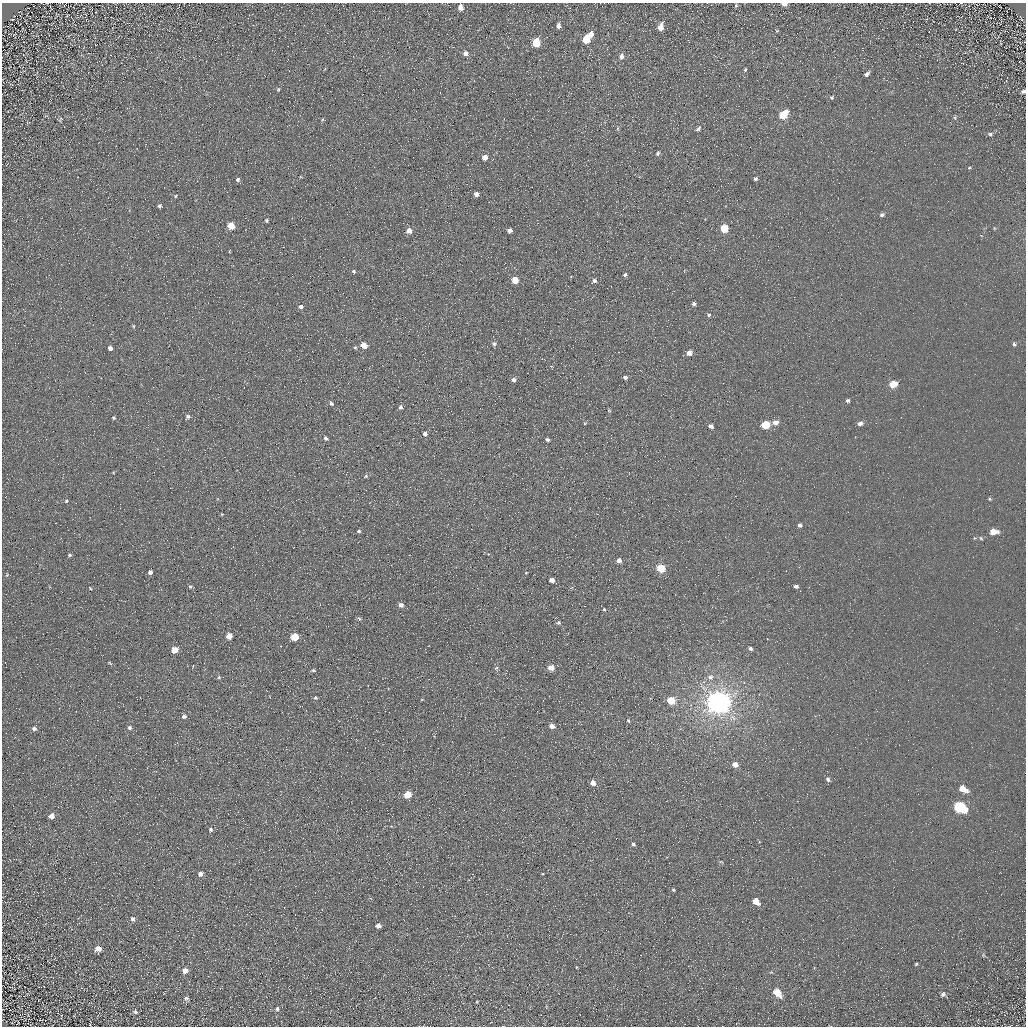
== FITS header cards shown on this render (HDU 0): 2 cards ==
NAXIS1  =                 1024 / Required FITS header
NAXIS2  =                 1024 / Required FITS header

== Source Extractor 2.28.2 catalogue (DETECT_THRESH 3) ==
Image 1024 x 1024 px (HDU 0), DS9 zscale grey, 1 PNG px = 1 image px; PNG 1028 x 1028 px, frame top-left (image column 1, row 1024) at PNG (2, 3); no overlay
Background 5.67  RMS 7.8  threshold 23.4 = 3 sigma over >= 5 px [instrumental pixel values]
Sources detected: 132; all 132 listed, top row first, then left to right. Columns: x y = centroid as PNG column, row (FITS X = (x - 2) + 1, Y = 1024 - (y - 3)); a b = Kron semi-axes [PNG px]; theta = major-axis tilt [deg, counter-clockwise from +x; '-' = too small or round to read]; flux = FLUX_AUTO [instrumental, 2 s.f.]
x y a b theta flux
784 4 5 4 - 2600
736 5 5 4 - 620
461 8 5 4 - 3300
407 11 2 2 - 560
558 26 5 4 - 1900
660 27 7 5 72 5300
591 35 5 5 - 3500
586 40 6 5 - 15000
536 43 6 5 - 20000
465 54 5 5 - 2100
621 57 6 5 - 2100
745 70 5 3 - 690
867 74 5 4 - 1900
278 89 4 3 - 650
1023 91 4 3 - 1000
832 97 5 5 - 820
783 115 7 5 48 16000
955 118 5 5 - 720
61 119 9 5 48 900
618 128 5 3 - 590
698 129 7 3 33 1600
990 134 6 5 - 1000
658 153 5 4 - 880
485 157 4 4 - 4800
969 168 4 3 - 420
755 179 4 4 - 1100
238 180 4 4 - 1100
476 194 4 4 - 2700
176 196 4 2 - 460
159 206 4 4 - 1000
882 215 5 4 - 1300
266 220 3 3 - 850
231 225 5 5 - 11000
724 229 5 5 - 17000
510 230 4 4 - 2900
409 231 5 5 - 4000
353 271 5 4 - 760
625 275 4 4 - 910
515 280 5 4 - 11000
594 281 4 4 - 1800
694 304 4 4 - 1200
300 307 5 4 - 1800
709 315 5 4 - 830
133 326 5 3 - 490
494 344 6 5 - 1100
1014 344 6 4 -62 1000
364 345 5 4 - 7600
355 347 4 4 - 640
110 348 4 4 - 1900
689 353 4 4 - 3600
625 377 4 3 - 1200
513 380 5 5 - 1600
893 384 6 4 17 10000
333 391 2 2 - 400
847 400 5 4 - 1300
331 404 5 4 - 1100
401 407 5 4 - 1300
609 411 5 3 - 430
188 416 5 5 - 1200
113 418 4 3 - 640
775 422 6 5 - 3300
860 423 6 5 - 2100
766 425 5 5 - 21000
711 426 5 4 - 1600
425 434 5 4 - 1600
326 438 5 4 - 1200
547 440 4 3 - 1100
366 476 5 4 - 610
990 499 5 4 - 610
66 501 5 4 - 740
222 514 4 3 - 450
799 525 5 5 - 1500
359 531 5 4 - 810
993 532 7 5 1 6500
974 538 5 3 - 430
981 538 5 4 - 670
70 555 5 4 - 720
619 560 4 4 - 2200
661 568 5 5 - 18000
150 572 4 4 - 1600
526 573 4 4 - 390
7 575 5 3 - 460
552 580 4 4 - 2700
796 586 5 4 - 1500
190 587 6 5 - 910
90 588 3 2 - 410
401 605 5 4 - 2500
604 609 4 3 - 500
359 618 6 4 -47 830
558 623 5 5 - 870
229 636 5 5 - 5400
295 637 5 5 - 15000
750 648 5 4 - 1400
174 650 5 4 - 7600
110 663 6 3 -44 510
496 668 6 5 - 880
551 668 5 5 - 5700
313 670 5 4 - 750
219 677 4 3 - 490
710 677 8 7 - 2000
315 698 5 4 - 840
671 701 5 5 - 12000
718 703 7 7 - 780000
184 716 5 5 - 1500
628 721 5 4 - 680
552 726 4 4 - 3600
34 728 5 5 - 1300
129 728 5 4 - 1200
735 764 5 4 - 3600
828 779 5 4 - 1300
593 783 4 4 - 4600
963 789 8 5 -28 7300
407 795 5 5 - 13000
960 807 9 6 -28 59000
52 816 5 5 - 3400
211 829 5 4 - 1000
633 844 4 4 - 940
721 862 5 3 - 540
200 874 5 4 - 2200
673 890 4 3 - 710
756 901 6 4 -45 7100
133 919 6 6 - 1200
378 926 4 4 - 2300
98 949 7 5 17 3600
916 964 4 3 - 570
185 971 5 5 - 3600
777 992 7 5 -49 12000
943 994 7 5 43 1300
186 998 6 5 - 1100
477 1002 3 2 - 420
277 1009 6 5 - 1200
135 1012 6 5 - 970
At the frame edge (FLAGS 8, measured only in part): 2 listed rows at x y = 784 4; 1023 91